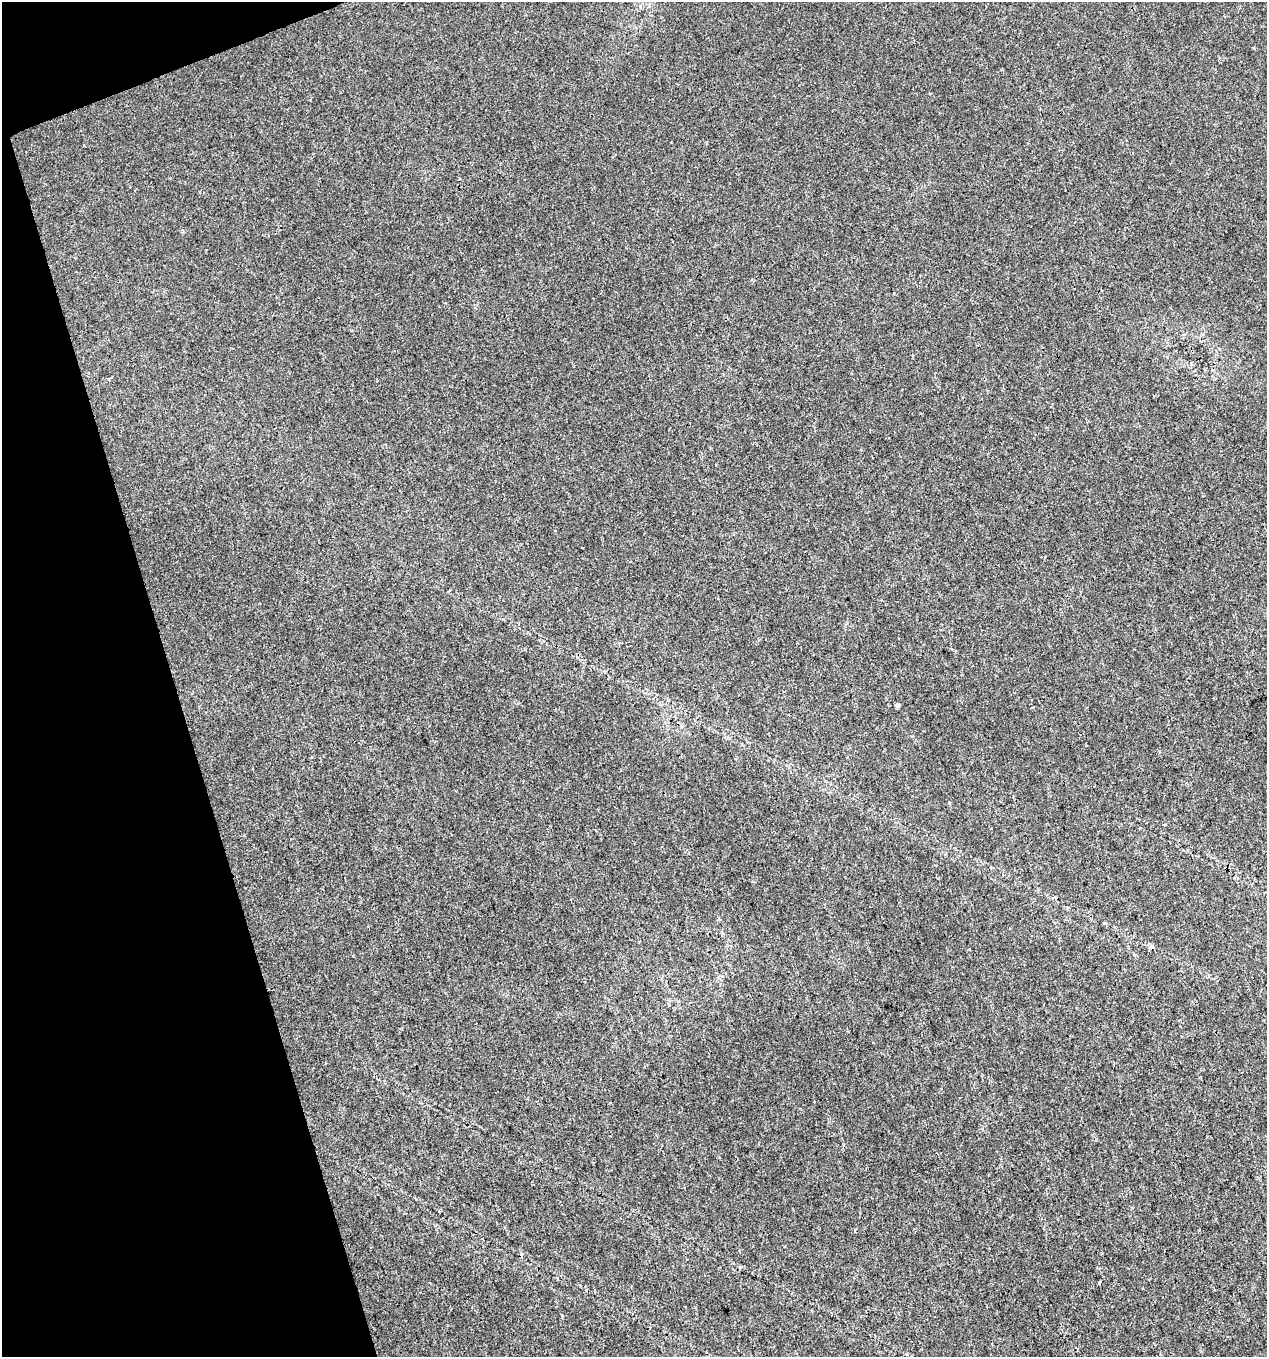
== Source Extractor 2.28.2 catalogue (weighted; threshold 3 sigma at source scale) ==
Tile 5 of 4 x 4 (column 1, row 2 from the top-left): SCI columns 123-1387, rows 2710-4064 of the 5250 x 5420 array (HDU 1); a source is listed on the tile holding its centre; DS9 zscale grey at full resolution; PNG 1269 x 1359 px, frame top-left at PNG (2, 2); no overlay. Shown black and unused: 15% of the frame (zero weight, under 3 of 4 exposures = <1% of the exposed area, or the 3 px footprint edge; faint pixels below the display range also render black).
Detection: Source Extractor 2.28.2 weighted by HDU 2 'WHT'; one run over the whole footprint, this tile lists its part. Background 0.0207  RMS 0.003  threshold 0.0135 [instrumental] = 3 sigma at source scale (4.5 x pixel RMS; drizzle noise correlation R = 1.50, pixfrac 1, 0.0396/0.0396 arcsec/px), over >= 5 px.
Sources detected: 4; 1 cosmic-ray / hot-pixel residue — not listed; the other 3 listed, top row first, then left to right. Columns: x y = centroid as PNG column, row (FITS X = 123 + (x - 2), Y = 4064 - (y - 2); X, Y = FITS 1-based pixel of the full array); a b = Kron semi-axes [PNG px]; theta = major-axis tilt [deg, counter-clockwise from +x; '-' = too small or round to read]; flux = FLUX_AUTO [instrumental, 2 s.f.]
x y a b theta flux
898 706 4 3 - 2.2
1152 947 5 4 - 0.49
1099 1283 3 3 - 0.34